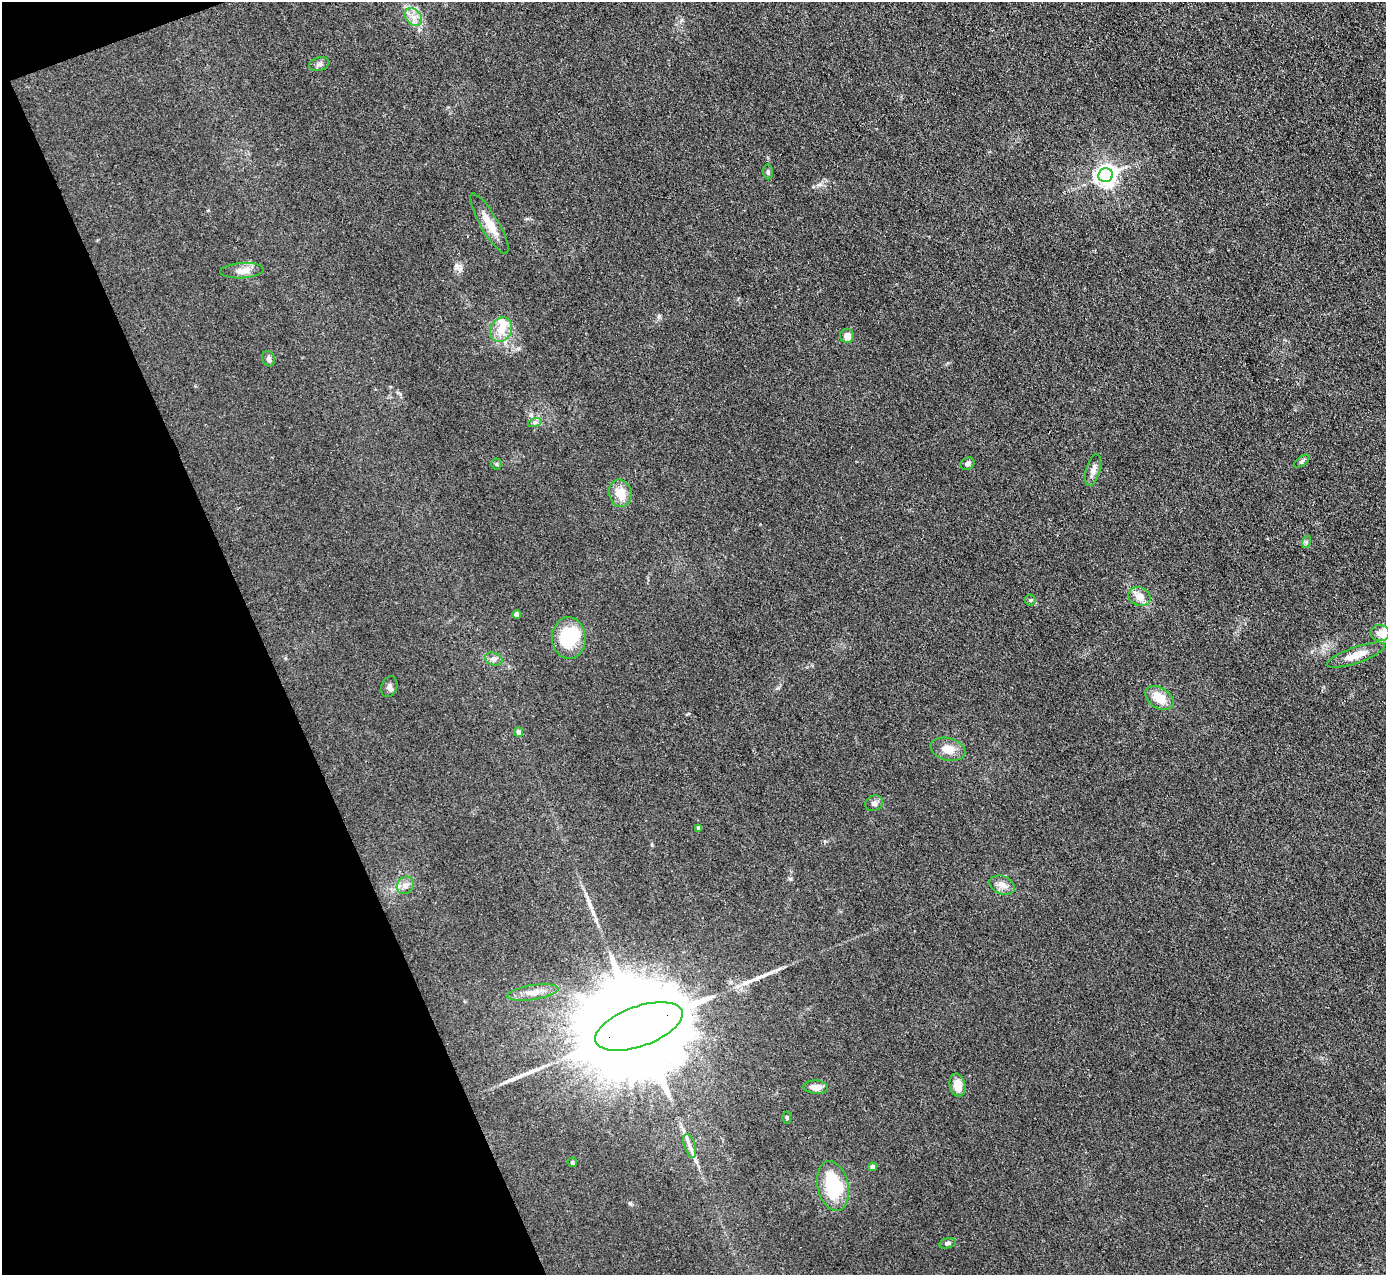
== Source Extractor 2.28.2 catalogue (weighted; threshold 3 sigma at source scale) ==
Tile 5 of 4 x 4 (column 1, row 2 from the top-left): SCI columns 2-1385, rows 2698-3970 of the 5540 x 5526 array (HDU 1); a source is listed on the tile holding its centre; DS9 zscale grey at full resolution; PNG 1388 x 1277 px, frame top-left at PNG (2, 2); each listed source drawn as its Kron ellipse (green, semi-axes under 4 px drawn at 4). Shown black and unused: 19% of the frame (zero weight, under 3 of 4 exposures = <1% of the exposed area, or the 3 px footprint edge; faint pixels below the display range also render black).
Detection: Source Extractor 2.28.2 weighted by HDU 2 'WHT'; one run over the whole footprint, this tile lists its part. Background 0.0438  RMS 0.0059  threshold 0.0267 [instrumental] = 3 sigma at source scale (4.5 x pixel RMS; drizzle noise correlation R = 1.50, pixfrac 1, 0.05/0.05 arcsec/px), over >= 5 px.
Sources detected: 44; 1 inside a brighter object's white glare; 1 long thin detection or spike segment (spike, bleed or trail) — neither listed nor drawn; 1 inside a brighter listed object's ellipse — not listed separately; the other 41 listed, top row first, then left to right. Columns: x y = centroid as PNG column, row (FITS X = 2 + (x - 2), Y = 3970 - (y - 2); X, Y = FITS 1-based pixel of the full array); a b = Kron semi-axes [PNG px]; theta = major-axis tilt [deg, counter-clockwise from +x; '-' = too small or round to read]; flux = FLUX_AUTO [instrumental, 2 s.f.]
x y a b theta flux
413 17 10 7 -48 3.7
319 64 10 6 16 1.9
768 172 7 5 -89 1.3
1106 175 7 7 - 390
489 224 34 9 -60 10
242 271 22 7 4 4.8
501 329 12 10 63 7.7
847 336 7 7 - 4.6
269 359 8 6 -67 1.4
535 422 7 4 18 1.2
1302 461 9 4 36 1.2
496 464 5 5 - 0.86
967 464 7 6 - 1.3
1093 470 16 7 75 3.4
620 493 14 11 -77 8.3
1306 542 6 4 71 0.86
1140 597 11 9 -23 5.3
1030 600 5 5 - 1
517 614 4 4 - 4.7
1380 633 9 8 - 3.3
569 638 21 17 -88 31
1356 655 30 8 19 8.6
494 659 9 6 -15 2.1
389 687 11 7 69 2.2
1159 698 16 10 -33 10
519 732 4 4 - 3.5
948 749 18 11 -15 7.7
874 803 9 7 27 2
699 828 4 4 - 2.1
405 885 9 8 - 3
1002 885 13 9 -21 4.2
533 992 26 7 9 6.3
639 1026 46 20 19 30000
957 1085 11 8 -78 6.8
816 1087 12 6 -3 5.5
787 1118 6 4 89 0.78
690 1146 12 5 -72 3
572 1162 5 4 - 1.1
873 1167 4 4 - 4.1
833 1186 25 15 -77 42
947 1243 8 5 16 1.4
Overlapping masked pixels (flux is a lower limit): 1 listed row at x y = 639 1026
Unlisted compact peaks at least as high as the median listed source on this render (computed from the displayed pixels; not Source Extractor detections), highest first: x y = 518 348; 659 316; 630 1203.